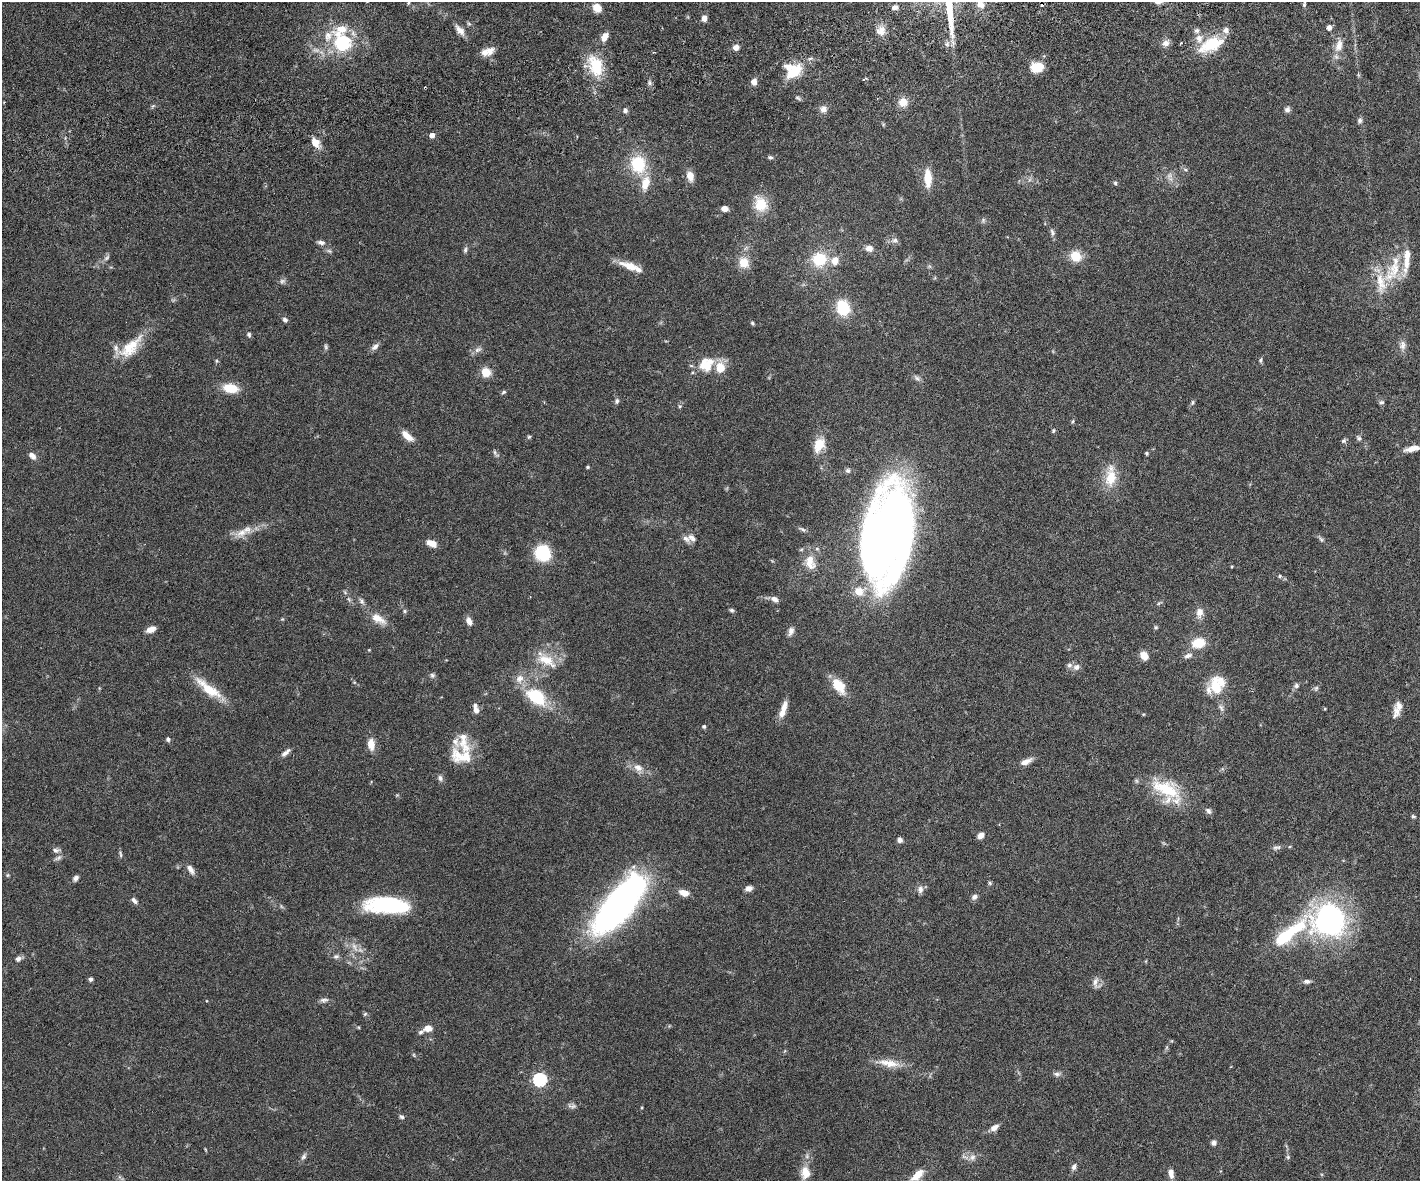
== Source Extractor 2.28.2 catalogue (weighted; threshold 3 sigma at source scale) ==
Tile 8 of 3 x 4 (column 2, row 3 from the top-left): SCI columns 1576-2993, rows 1238-2416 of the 4677 x 4892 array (HDU 1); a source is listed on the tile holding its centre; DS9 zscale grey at full resolution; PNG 1422 x 1183 px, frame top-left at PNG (2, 2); no overlay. Shown black and unused: <1% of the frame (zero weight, under 3 of 6 exposures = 5% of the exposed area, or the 3 px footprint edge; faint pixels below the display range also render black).
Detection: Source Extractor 2.28.2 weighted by HDU 2 'WHT'; one run over the whole footprint, this tile lists its part. Background 0.0471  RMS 0.0026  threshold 0.0107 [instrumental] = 3 sigma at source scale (4.09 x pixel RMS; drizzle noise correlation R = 1.36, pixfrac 0.8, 0.05/0.05 arcsec/px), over >= 5 px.
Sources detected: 213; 3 too faint to see at this stretch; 1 inside a brighter object's white glare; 1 cosmic-ray / hot-pixel residue — not listed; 24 inside a brighter listed object's ellipse — not listed separately; the other 184 listed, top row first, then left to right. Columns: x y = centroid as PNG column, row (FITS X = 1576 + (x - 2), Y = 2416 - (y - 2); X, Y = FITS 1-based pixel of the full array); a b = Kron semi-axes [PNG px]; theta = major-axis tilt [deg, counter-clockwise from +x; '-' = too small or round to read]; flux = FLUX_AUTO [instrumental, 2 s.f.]
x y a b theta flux
408 3 6 4 70 0.35
980 4 13 9 -58 2
1304 5 7 4 65 0.44
895 7 8 6 12 0.86
597 8 8 6 -40 3.4
704 18 7 5 87 1.4
469 24 6 4 -19 0.37
1329 27 5 4 - 1.3
460 30 16 7 -48 1.8
881 31 12 12 - 2.1
1197 31 7 7 - 0.77
605 37 9 6 60 2.1
342 42 25 19 -52 15
1166 43 9 8 - 1.4
1211 44 33 16 25 9.4
1339 45 19 10 73 2.8
736 47 6 6 - 1.5
490 51 14 10 64 2
596 66 28 17 -70 8.8
1037 67 10 8 1 6.6
793 71 20 18 21 7.8
864 79 6 2 33 0.27
754 82 6 5 - 1.8
650 83 7 4 -89 0.53
798 98 8 4 -27 0.45
903 102 10 9 - 2.8
823 109 9 8 - 1.4
1287 109 6 6 - 0.8
625 110 6 6 - 0.75
1360 120 7 6 - 0.64
432 135 4 4 - 1.7
315 143 11 8 -53 2.7
770 157 6 4 -2 0.48
638 164 19 16 -78 10
1185 169 6 3 -20 0.36
690 176 11 7 -75 2.3
1170 177 15 8 -73 1.6
928 178 16 7 -88 5.5
645 183 18 9 76 4
1115 183 5 5 - 0.36
761 204 18 14 -63 5.9
724 208 7 5 -10 1.5
983 220 7 5 71 0.5
1052 232 10 6 -75 0.72
894 240 11 6 0 0.94
321 242 11 6 -9 0.9
869 248 9 7 -8 1.6
465 250 8 5 80 0.56
329 251 7 5 -42 0.5
1076 256 13 11 -40 4.3
107 258 10 6 45 0.71
819 259 15 15 - 8.1
835 261 11 9 75 2.4
744 262 13 12 - 3.6
630 266 25 9 -20 3.9
1395 269 31 20 56 9.5
843 308 18 13 -71 7.8
285 320 7 6 - 0.59
753 323 5 4 - 0.35
249 335 7 6 - 0.46
1403 345 13 9 82 1.5
375 346 12 7 38 1
130 347 38 15 44 7.1
326 347 8 5 -73 0.44
478 350 12 6 31 1
1261 360 7 5 76 0.45
217 361 5 5 - 0.32
706 364 22 18 40 5.7
486 372 9 9 - 3.6
917 378 11 5 -43 0.76
230 388 13 8 -9 6.1
504 392 6 4 28 0.41
617 401 7 5 80 0.59
1192 402 7 5 60 0.42
1381 402 7 5 2 0.5
680 406 5 5 - 0.38
1053 431 6 4 61 0.36
407 436 15 7 -40 2.6
529 437 6 4 43 0.35
1358 438 8 6 -61 0.57
1344 441 7 6 - 0.49
819 445 17 11 65 4.5
1412 449 17 6 13 2.3
495 453 13 4 -54 0.55
1147 453 4 4 - 0.37
32 456 10 7 -44 1.1
587 467 5 4 - 0.3
848 471 7 7 - 0.6
1111 478 19 13 84 6
802 529 12 4 -28 0.57
242 533 19 11 30 2.9
887 535 74 32 78 290
692 538 14 9 -33 1.5
1321 539 8 5 -62 0.51
432 543 11 7 -22 2.3
542 553 11 10 - 18
810 562 22 14 -75 3.9
1280 576 5 4 - 0.35
774 599 9 6 -28 1.1
362 601 10 5 -54 0.75
1159 603 8 4 35 0.36
731 610 7 5 -30 0.45
405 611 5 5 - 0.39
1199 613 14 9 83 1.8
282 619 4 4 - 0.23
378 619 23 11 -30 3.2
469 621 9 6 -68 1.5
1156 627 6 5 - 0.35
151 629 12 7 23 1.5
791 631 12 7 68 1.1
1198 643 14 11 13 5
1144 655 9 7 -57 2.6
1188 656 12 6 21 1.1
547 660 30 14 -31 5.4
1076 667 9 7 23 1.2
432 675 7 6 - 0.57
519 679 13 10 61 2.3
839 686 19 11 -55 5.3
1296 686 8 7 - 0.7
1216 687 25 14 -73 6.3
1316 688 7 6 - 0.51
208 689 41 11 -39 6.4
536 697 18 12 -35 13
1399 706 12 10 -68 1.5
1325 709 4 4 - 0.21
476 710 7 5 -71 1.3
783 710 22 7 72 2.6
1143 714 5 3 - 0.21
704 726 4 4 - 0.54
168 739 6 5 - 0.51
371 744 11 7 -85 3.1
286 752 14 5 40 1
461 756 31 17 -12 6.6
1026 761 15 7 24 1.7
638 768 13 9 -28 2
440 778 8 7 - 0.76
1166 789 41 20 -23 12
397 795 5 4 - 0.27
1208 811 9 6 -49 0.72
1413 816 7 4 -18 0.39
981 835 7 6 - 1.5
900 840 6 6 - 0.79
1290 846 5 3 - 0.21
1276 848 13 6 15 0.79
56 850 10 6 4 0.77
120 854 10 4 -84 0.44
191 869 14 6 -59 1.3
8 875 5 5 - 0.31
76 878 8 6 49 0.77
990 883 6 5 - 0.36
749 888 8 6 16 1.3
920 889 11 7 90 1
684 893 10 6 -18 2.3
974 897 8 6 44 0.88
134 901 9 6 -44 0.82
387 905 43 15 -2 25
618 905 54 19 51 120
1329 920 33 28 -5 57
1284 937 22 11 40 12
354 947 15 7 -64 1.9
336 956 8 7 - 0.73
18 959 8 6 28 0.95
90 979 5 4 - 0.68
1307 981 9 5 3 0.85
1095 983 15 9 -77 1.4
324 1000 12 6 7 0.85
365 1014 6 5 - 0.36
428 1028 9 7 10 2.1
414 1055 6 3 -72 0.3
888 1063 33 9 -10 4
1057 1074 11 6 -9 0.79
540 1080 6 6 - 39
572 1106 14 6 -10 0.81
401 1117 7 5 -38 0.53
994 1128 9 6 33 1.5
1214 1143 7 6 - 0.77
205 1149 4 3 - 0.2
304 1156 11 6 58 0.75
972 1157 11 8 33 1.2
1288 1157 6 6 - 0.42
1074 1167 8 6 63 0.88
805 1173 16 12 -89 3.2
1171 1173 10 6 -81 1.6
917 1175 19 9 48 4.3
Isophote crosses this tile's border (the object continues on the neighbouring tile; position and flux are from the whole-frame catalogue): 2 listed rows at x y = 980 4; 917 1175